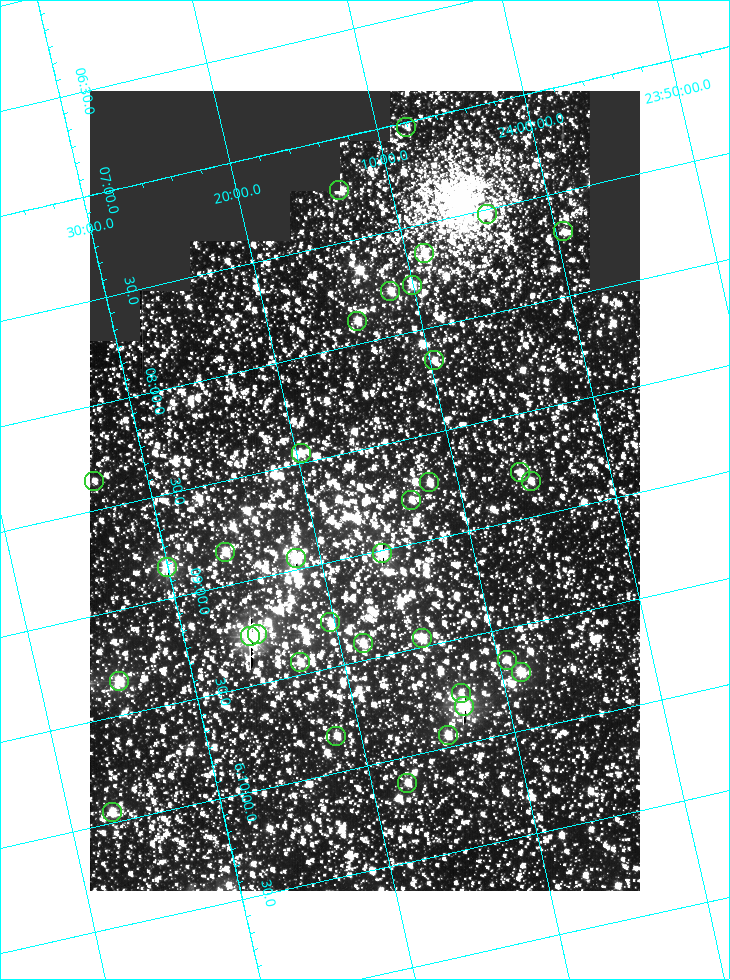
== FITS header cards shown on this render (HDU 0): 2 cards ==
NAXIS1  =                  550
NAXIS2  =                  800

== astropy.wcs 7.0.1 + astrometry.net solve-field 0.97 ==
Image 550 x 800 px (HDU 0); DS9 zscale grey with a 90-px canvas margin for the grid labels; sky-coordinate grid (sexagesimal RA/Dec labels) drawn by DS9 from the SOLVED WCS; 34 Tycho-2 reference stars matched to detected sources circled (green)
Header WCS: RA---TAN/DEC--TAN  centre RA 06:08:42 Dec +24:16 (92.17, +24.27 deg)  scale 3.98 arcsec/px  FOV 36.4' x 53.0'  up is -103 deg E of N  parity normal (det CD < 0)
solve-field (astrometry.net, Tycho-2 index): VERIFIED the header's WCS against the Tycho-2 star catalogue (verified at 3 index scales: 18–32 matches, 0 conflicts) and refined it, rather than solving blind
Solved WCS: RA---TAN-SIP/DEC--TAN-SIP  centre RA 06:08:42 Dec +24:16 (92.17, +24.27 deg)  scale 3.98 arcsec/px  FOV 36.4' x 53.0'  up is -103 deg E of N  parity normal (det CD < 0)
The solver's refit moves the header's centre by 0.17 arcsec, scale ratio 1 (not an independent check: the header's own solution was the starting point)
Tycho-2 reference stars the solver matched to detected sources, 34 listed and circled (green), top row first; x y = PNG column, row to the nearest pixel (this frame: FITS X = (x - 90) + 1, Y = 800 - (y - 91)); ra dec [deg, ICRS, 3 dp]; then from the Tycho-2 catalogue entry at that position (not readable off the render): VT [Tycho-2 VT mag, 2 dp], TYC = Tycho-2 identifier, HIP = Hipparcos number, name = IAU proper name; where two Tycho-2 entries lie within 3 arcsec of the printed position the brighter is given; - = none
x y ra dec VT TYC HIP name
406 127 91.756 +24.135 11.55 1864-383-1 - -
339 190 91.813 +24.222 9.50 1864-951-1 - -
487 214 91.882 +24.069 10.67 1864-1197-1 - -
563 231 91.922 +23.991 11.04 1864-773-1 - -
424 253 91.910 +24.147 9.81 1864-677-1 - -
412 285 91.945 +24.168 9.83 1864-545-1 - -
390 291 91.946 +24.193 9.49 1864-879-1 - -
357 321 91.972 +24.235 9.87 1864-607-1 - -
434 360 92.040 +24.163 9.97 1864-387-1 - -
301 453 92.113 +24.329 10.09 1877-692-1 - -
520 472 92.195 +24.097 9.91 1877-1306-1 - -
94 481 92.090 +24.558 11.22 1868-1493-1 - -
531 481 92.208 +24.088 10.02 1877-898-1 - -
429 482 92.182 +24.197 9.90 1877-42-1 - -
411 500 92.198 +24.221 10.14 1877-234-1 - -
225 552 92.210 +24.434 9.33 1881-345-1 - -
382 553 92.254 +24.266 8.73 1877-224-1 - -
296 558 92.236 +24.360 8.19 1877-300-1 29148 -
167 567 92.212 +24.501 8.67 1881-93-1 - -
330 622 92.321 +24.338 9.42 1877-884-1 - -
257 634 92.315 +24.419 9.14 1881-15-1 - -
250 636 92.316 +24.428 7.55 1881-1595-1 - -
422 638 92.364 +24.244 8.80 1877-1589-1 - -
363 643 92.355 +24.308 9.21 1877-702-1 - -
507 660 92.412 +24.157 10.23 1877-766-1 - -
300 662 92.360 +24.380 9.69 1881-496-1 - -
521 672 92.431 +24.145 8.75 1877-16-1 - -
119 681 92.334 +24.580 8.60 1881-81-1 - -
461 693 92.439 +24.215 10.07 1877-154-1 - -
464 706 92.456 +24.215 7.57 1877-1484-1 - -
448 735 92.485 +24.239 9.49 1877-1276-1 - -
336 736 92.457 +24.359 9.75 1877-1432-1 - -
407 783 92.531 +24.294 10.40 1877-334-1 - -
112 812 92.487 +24.619 9.38 1881-1542-1 - -